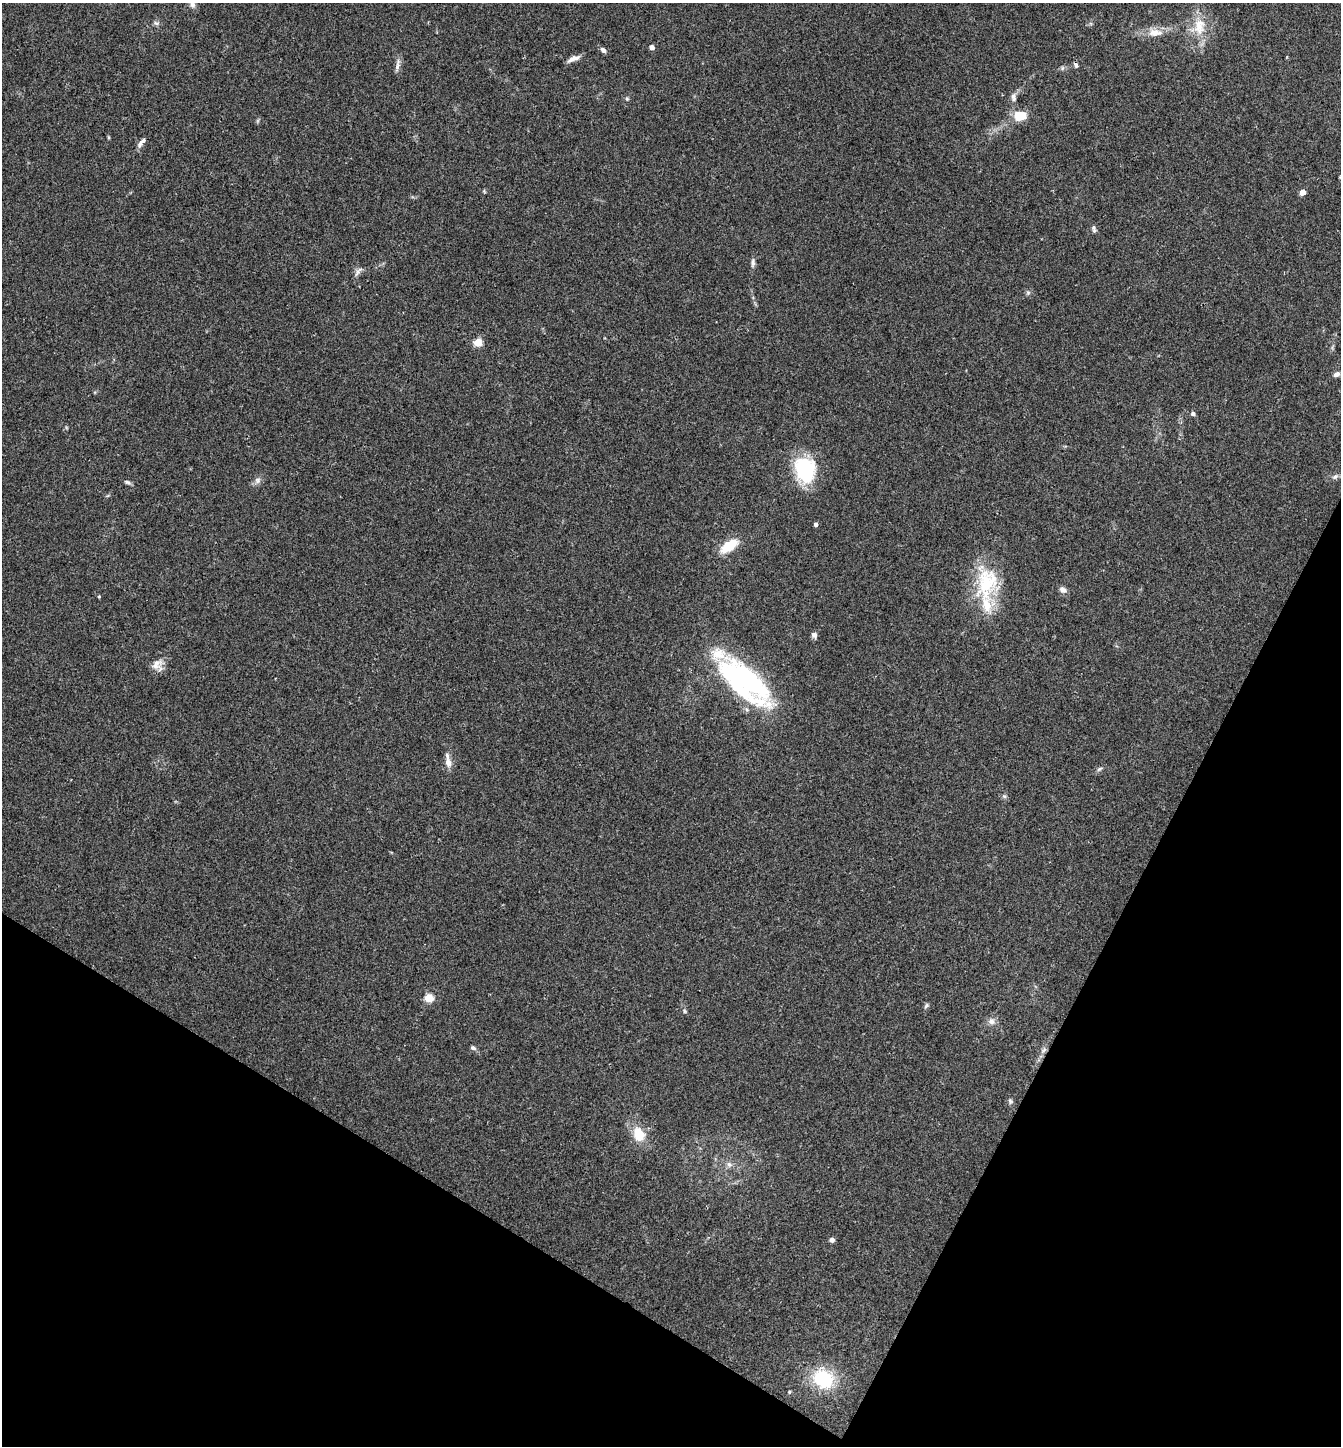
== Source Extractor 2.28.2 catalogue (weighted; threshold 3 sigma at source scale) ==
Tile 15 of 4 x 4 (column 3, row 4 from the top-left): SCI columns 2826-4164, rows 3-1446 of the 5788 x 5779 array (HDU 1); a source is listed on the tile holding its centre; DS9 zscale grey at full resolution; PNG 1343 x 1448 px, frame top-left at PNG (2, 3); no overlay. Shown black and unused: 24% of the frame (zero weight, under 2 of 3 exposures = <1% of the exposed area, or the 3 px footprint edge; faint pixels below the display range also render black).
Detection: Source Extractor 2.28.2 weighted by HDU 2 'WHT'; one run over the whole footprint, this tile lists its part. Background 0.057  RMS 0.0088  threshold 0.0396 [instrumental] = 3 sigma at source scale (4.5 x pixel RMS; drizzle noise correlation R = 1.50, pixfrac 1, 0.05/0.05 arcsec/px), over >= 5 px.
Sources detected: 47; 1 cosmic-ray / hot-pixel residue — not listed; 1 inside a brighter listed object's ellipse — not listed separately; the other 45 listed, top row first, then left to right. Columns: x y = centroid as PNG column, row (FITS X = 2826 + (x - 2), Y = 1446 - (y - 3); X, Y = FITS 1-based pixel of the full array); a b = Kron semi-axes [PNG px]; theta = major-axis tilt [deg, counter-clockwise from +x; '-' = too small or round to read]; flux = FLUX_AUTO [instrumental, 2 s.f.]
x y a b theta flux
192 5 8 6 -73 2.4
156 23 8 6 -14 2.1
1199 26 26 17 87 23
1155 32 23 11 1 12
652 47 4 4 - 4.3
603 50 8 5 -46 2.7
573 59 15 5 23 4.9
398 64 18 5 79 3.9
1013 97 11 7 -85 3.6
627 99 5 5 - 1.3
1020 116 13 10 6 17
142 142 12 5 48 5.1
1303 192 4 4 - 9.7
1094 230 7 6 - 1.9
753 262 11 6 84 2.9
358 271 15 4 51 2.6
1028 293 6 5 - 1.6
478 342 5 5 - 27
1336 374 8 5 25 3.3
1193 414 5 4 - 2.4
805 470 28 22 -78 57
1335 477 8 6 37 2.6
258 480 8 8 - 3.3
127 482 8 5 -26 1.9
816 524 4 4 - 2.6
729 546 17 8 34 25
987 583 49 28 79 57
1063 590 8 6 -26 4.3
814 635 6 5 - 3.3
156 664 18 11 41 7.8
744 680 60 23 -43 190
448 762 15 8 -77 6.2
1099 769 8 5 28 1.8
1004 796 7 4 -19 1.5
429 998 5 5 - 31
926 1006 8 5 63 1.7
684 1011 6 4 -88 1.1
991 1021 10 9 - 4.6
473 1048 7 5 -27 2.1
1044 1050 9 6 51 2.8
1010 1101 8 6 -40 1.8
639 1134 16 12 -65 18
729 1164 9 7 -23 3.4
832 1240 4 4 - 4
823 1379 20 16 -30 50